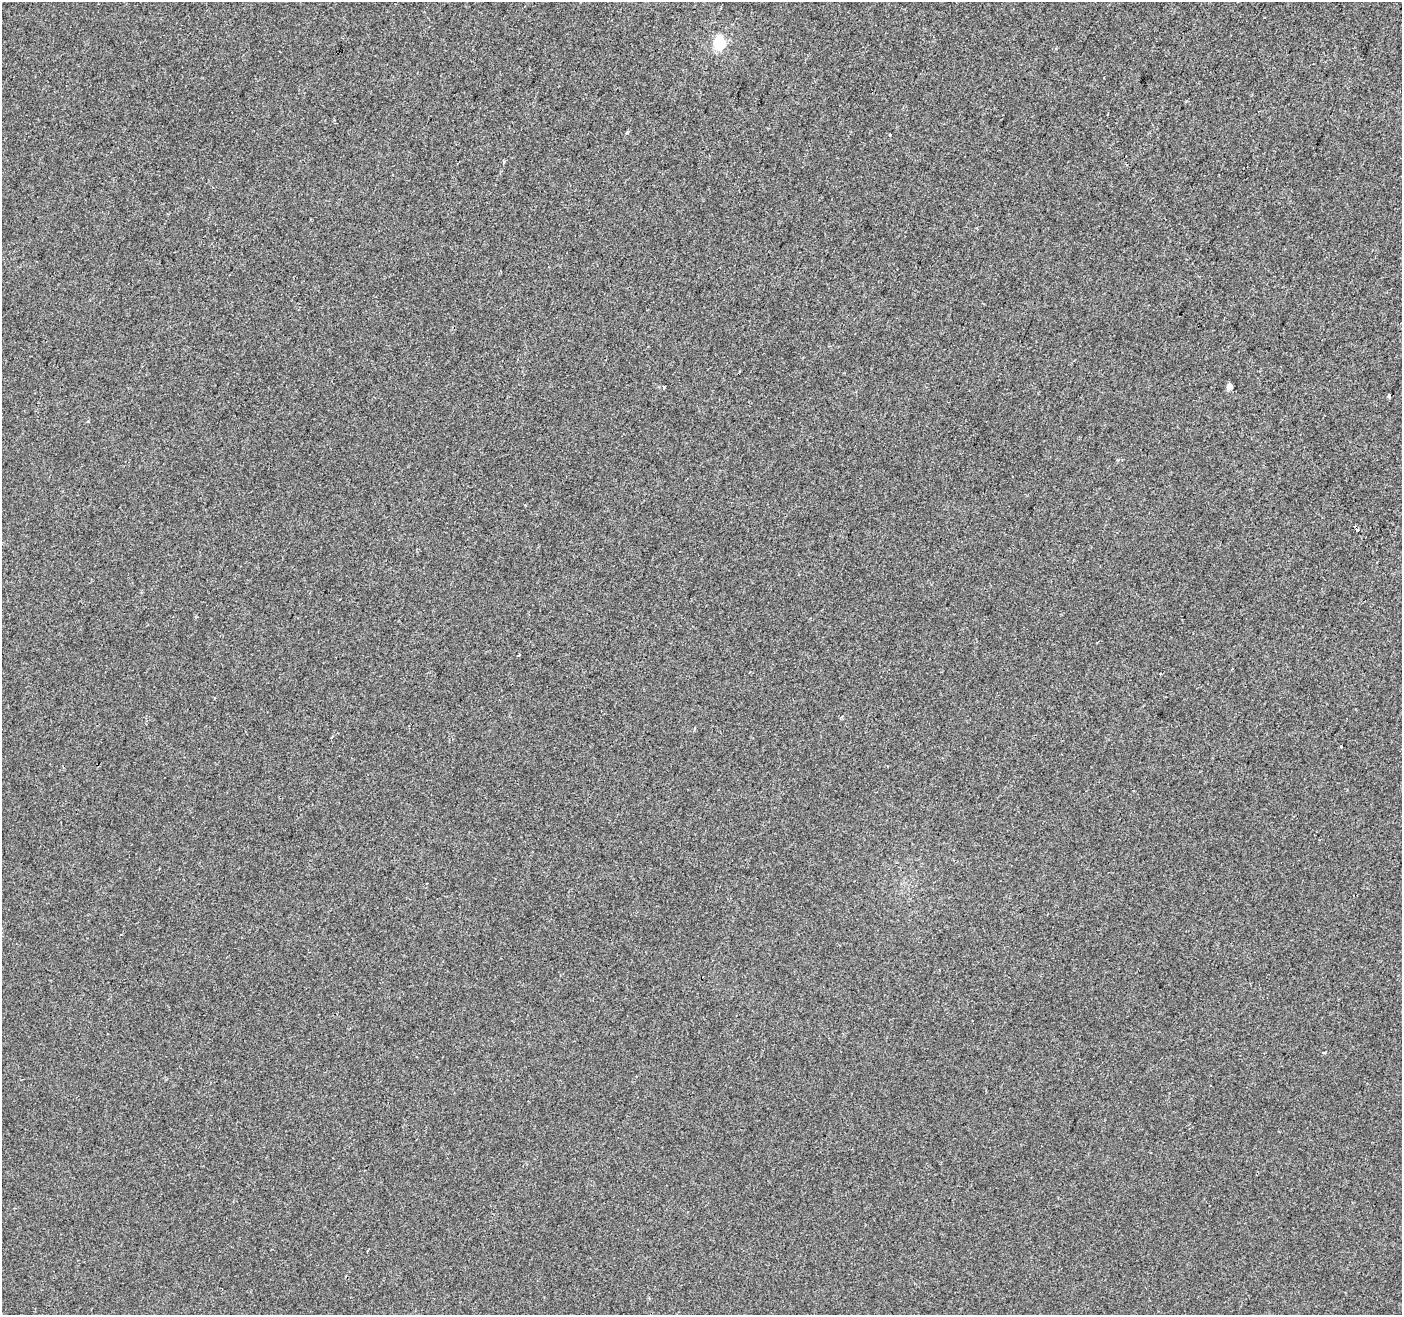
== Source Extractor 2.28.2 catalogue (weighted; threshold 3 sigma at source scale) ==
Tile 10 of 4 x 4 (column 2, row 3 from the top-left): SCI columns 1401-2800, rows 1521-2833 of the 5607 x 5732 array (HDU 1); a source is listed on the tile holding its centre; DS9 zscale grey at full resolution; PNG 1404 x 1317 px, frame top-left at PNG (2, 2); no overlay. Shown black and unused: <1% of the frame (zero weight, under 2 of 3 exposures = <1% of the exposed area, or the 3 px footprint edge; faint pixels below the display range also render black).
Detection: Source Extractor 2.28.2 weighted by HDU 2 'WHT'; one run over the whole footprint, this tile lists its part. Background 1.08e-04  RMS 0.0042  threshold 0.0188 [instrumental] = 3 sigma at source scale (4.5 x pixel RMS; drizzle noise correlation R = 1.50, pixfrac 1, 0.0396/0.0396 arcsec/px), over >= 5 px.
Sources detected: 14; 1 inside a brighter object's white glare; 2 cosmic-ray / hot-pixel residue — not listed; the other 11 listed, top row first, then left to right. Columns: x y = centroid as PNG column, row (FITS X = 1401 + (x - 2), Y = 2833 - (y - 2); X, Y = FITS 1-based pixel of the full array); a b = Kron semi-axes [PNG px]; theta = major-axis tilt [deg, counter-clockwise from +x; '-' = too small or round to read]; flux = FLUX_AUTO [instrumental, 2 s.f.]
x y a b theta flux
720 45 18 12 -11 8.2
627 132 3 3 - 1.3
890 135 3 3 - 1.4
503 162 5 3 - 0.42
664 387 3 3 - 0.58
1229 387 4 4 - 4
1389 396 3 3 - 2.6
519 655 3 2 - 0.54
1232 669 3 2 - 0.35
1341 747 3 3 - 1.3
1324 1052 3 3 - 0.97
Unlisted compact peaks at least as high as the median listed source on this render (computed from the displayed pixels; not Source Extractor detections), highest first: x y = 88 421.